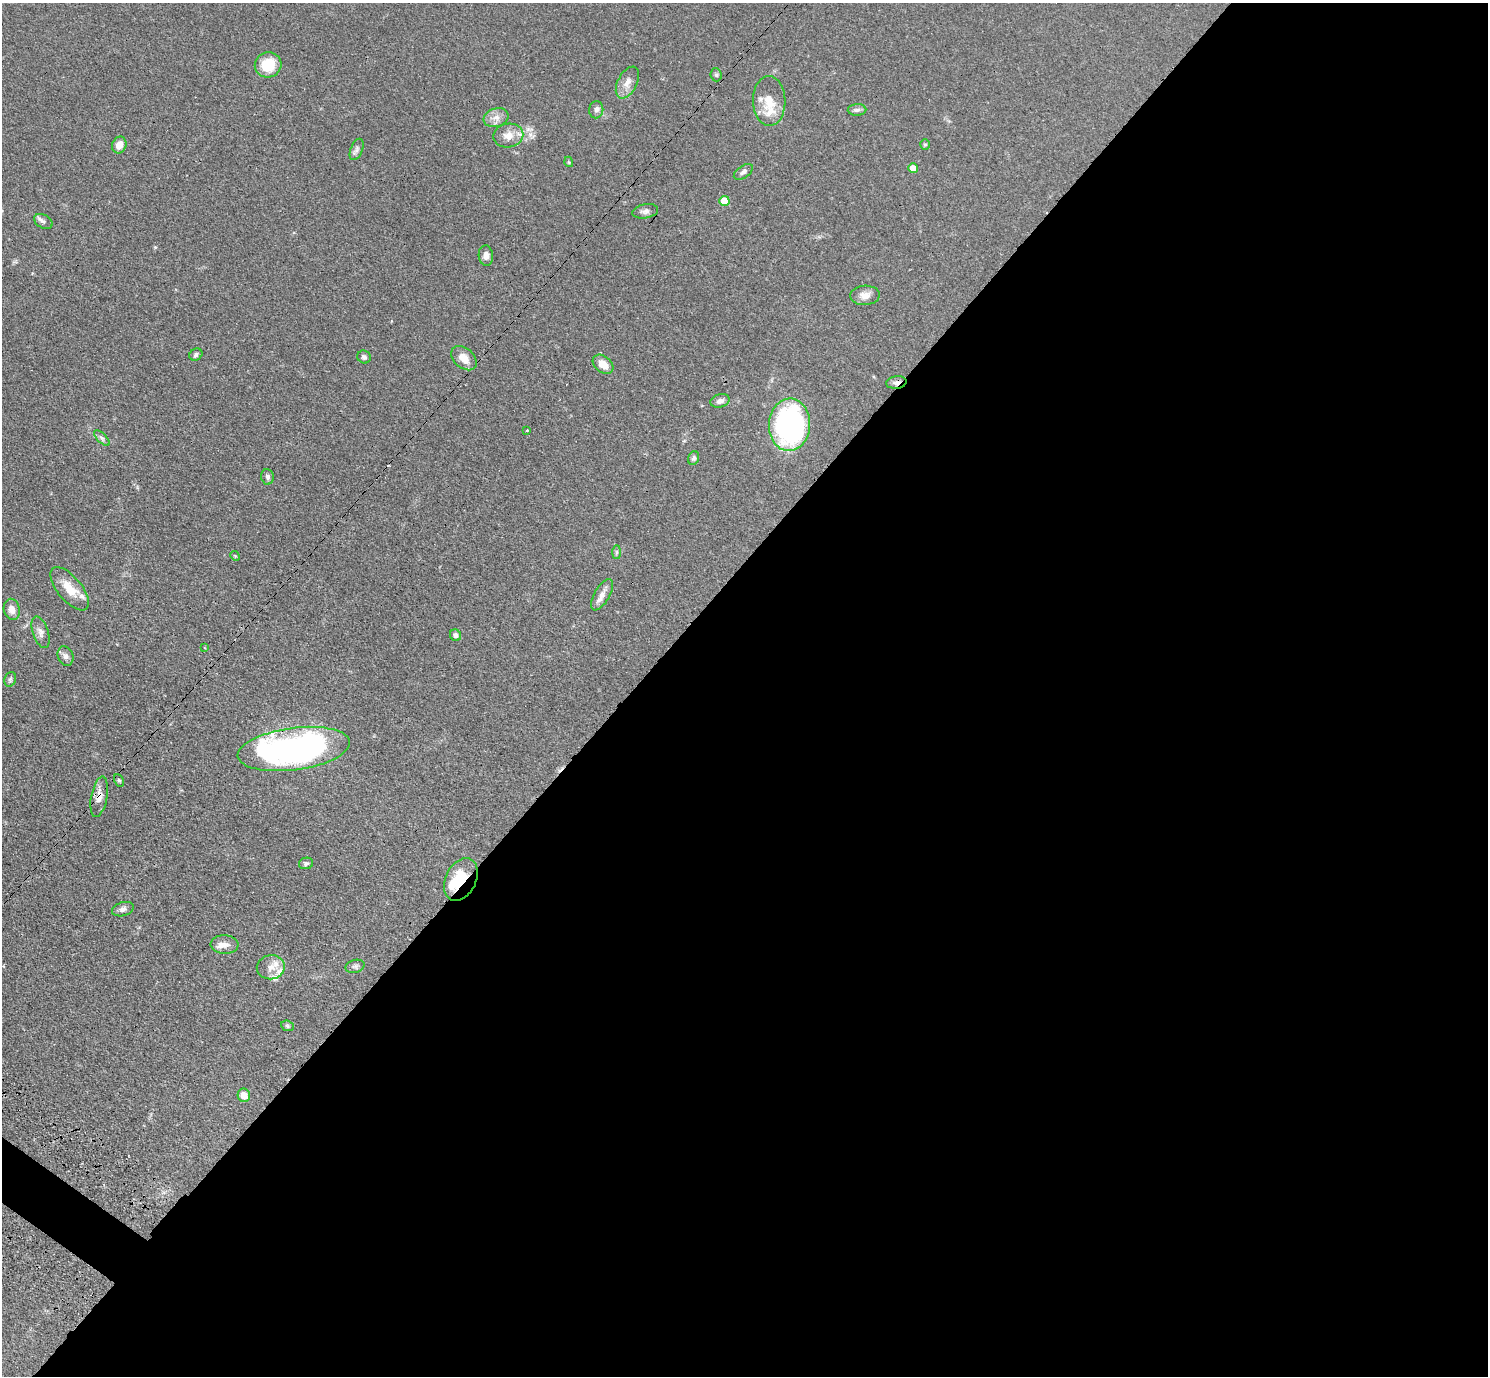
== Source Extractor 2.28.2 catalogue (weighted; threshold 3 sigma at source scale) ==
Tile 12 of 4 x 4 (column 4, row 3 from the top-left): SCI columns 4496-5981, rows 1719-3092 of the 6020 x 6043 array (HDU 1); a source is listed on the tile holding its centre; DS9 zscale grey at full resolution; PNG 1490 x 1378 px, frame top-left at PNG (2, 3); each listed source drawn as its Kron ellipse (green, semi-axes under 4 px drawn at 4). Shown black and unused: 58% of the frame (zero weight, under 3 of 4 exposures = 4% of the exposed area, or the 3 px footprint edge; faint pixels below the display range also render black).
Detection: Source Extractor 2.28.2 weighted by HDU 2 'WHT'; one run over the whole footprint, this tile lists its part. Background 0.059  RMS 0.0038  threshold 0.0173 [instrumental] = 3 sigma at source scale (4.5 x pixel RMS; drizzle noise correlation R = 1.50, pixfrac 1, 0.05/0.05 arcsec/px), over >= 5 px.
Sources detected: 60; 1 inside a brighter object's white glare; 3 cosmic-ray / hot-pixel residue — neither listed nor drawn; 5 inside a brighter listed object's ellipse — not listed separately; the other 51 listed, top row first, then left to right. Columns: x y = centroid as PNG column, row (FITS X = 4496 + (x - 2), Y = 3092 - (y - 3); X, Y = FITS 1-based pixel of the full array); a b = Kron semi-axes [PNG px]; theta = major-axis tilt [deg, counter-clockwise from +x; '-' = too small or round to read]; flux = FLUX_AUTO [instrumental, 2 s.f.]
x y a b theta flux
268 65 13 12 - 10
716 75 6 5 - 0.71
627 82 17 9 63 3.2
769 101 25 16 -89 7.6
596 110 8 7 - 1.5
857 110 9 5 2 1.2
496 118 13 9 18 2.8
508 135 15 12 11 4.1
925 144 5 5 - 0.57
119 145 8 7 - 3.5
357 149 11 6 68 1.3
569 162 5 3 - 0.35
913 168 5 5 - 3.8
743 172 11 6 35 1.3
724 201 5 5 - 6.2
645 211 13 7 11 1.5
43 221 10 6 -28 1.3
486 256 10 7 -87 1.9
865 295 15 9 4 3.1
196 355 7 5 33 0.92
364 357 7 6 - 1.1
464 358 14 10 -41 4
603 364 12 8 -40 4
896 382 10 6 8 1.7
720 401 10 6 15 1.7
790 425 26 20 87 84
527 430 3 3 - 1
102 438 10 4 -45 1.1
694 458 7 5 68 0.81
267 477 8 6 -85 1.1
617 552 7 4 90 0.74
235 556 5 4 - 0.41
70 589 26 12 -50 7.1
602 595 17 7 59 2.8
12 609 10 8 -77 2.6
40 632 16 8 -71 2.2
455 635 6 5 - 1.2
205 648 3 2 - 0.31
66 656 10 7 -68 1.5
10 679 7 5 69 0.81
294 749 56 21 8 130
119 780 6 4 -62 0.61
99 797 20 8 80 3.2
306 863 7 5 11 0.81
461 879 23 15 64 12
123 909 11 7 17 1.5
225 945 14 9 -2 2.8
355 966 9 6 15 1
271 967 14 12 10 3.5
287 1026 6 5 - 0.67
244 1095 7 6 - 3.4
Overlapping masked pixels (flux is a lower limit): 4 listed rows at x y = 896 382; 294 749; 99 797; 461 879